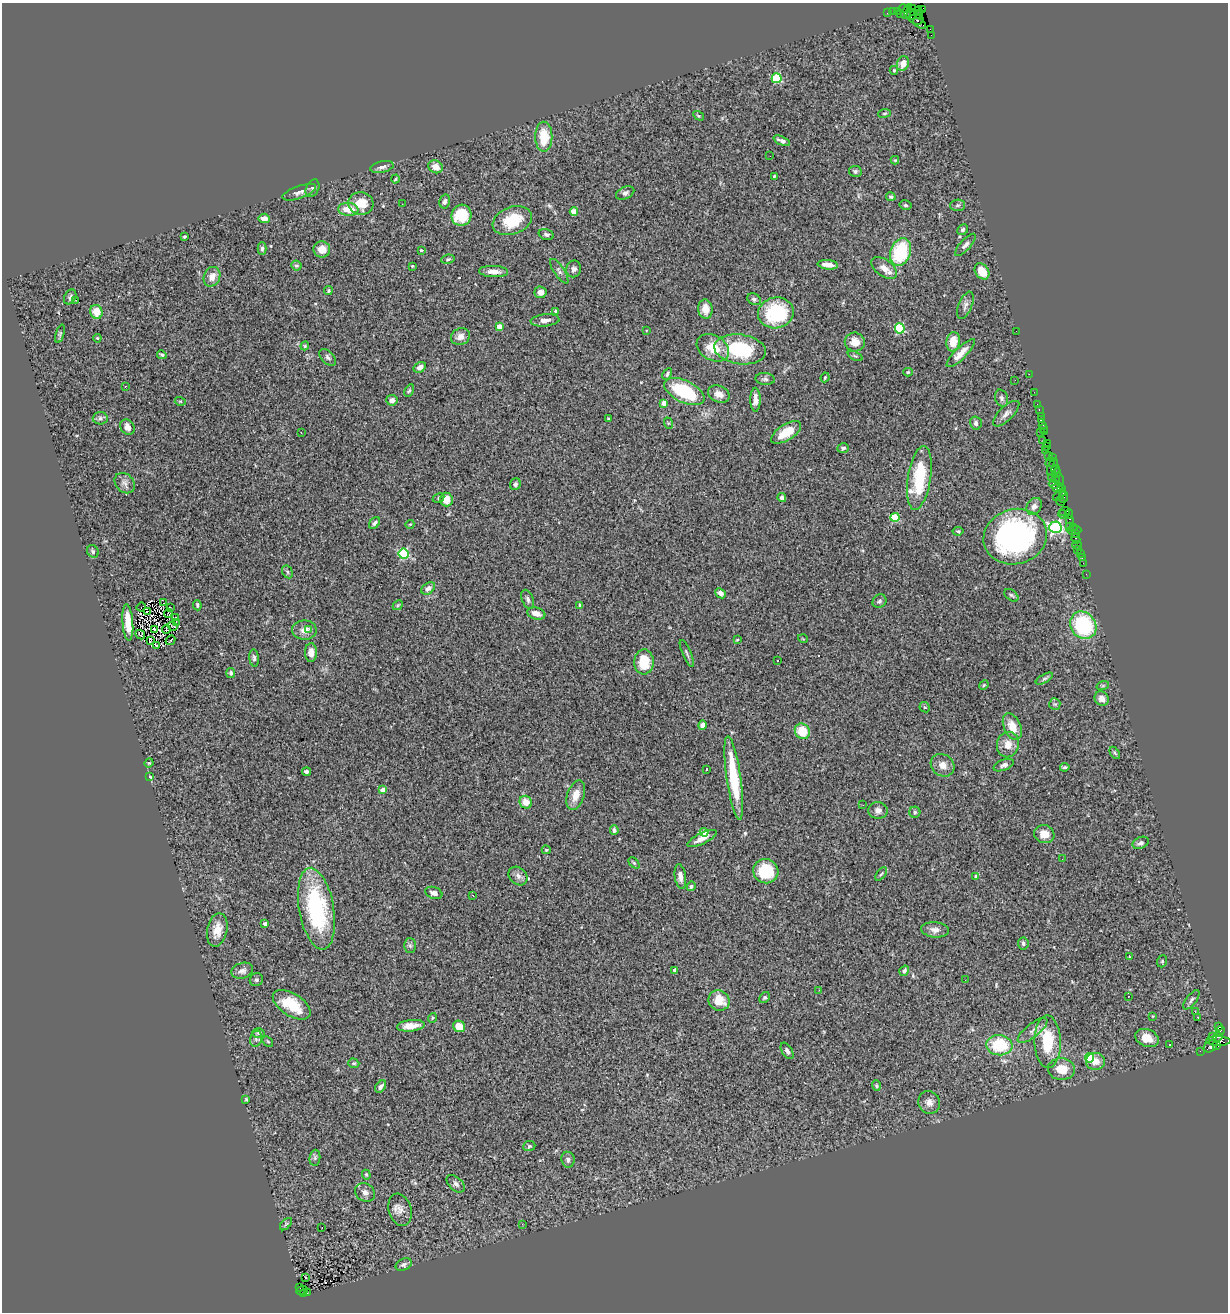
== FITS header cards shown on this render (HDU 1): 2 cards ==
NAXIS1  =                 1226
NAXIS2  =                 1310

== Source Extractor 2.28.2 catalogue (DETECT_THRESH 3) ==
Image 1226 x 1310 px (HDU 1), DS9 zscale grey, 1 PNG px = 1 image px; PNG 1230 x 1314 px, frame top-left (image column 1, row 1310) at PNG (2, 3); each listed source drawn as its Kron ellipse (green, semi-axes under 4 px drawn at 4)
Background 4.14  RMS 0.11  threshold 0.333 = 3 sigma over >= 5 px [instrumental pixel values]
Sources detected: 314; all 314 listed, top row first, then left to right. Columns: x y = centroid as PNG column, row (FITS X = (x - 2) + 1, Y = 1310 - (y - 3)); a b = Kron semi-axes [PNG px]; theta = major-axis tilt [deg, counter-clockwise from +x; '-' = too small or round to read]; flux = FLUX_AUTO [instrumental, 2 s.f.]
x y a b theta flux
903 9 4 3 - 270
912 9 3 2 - 140
923 10 4 3 - 280
893 11 2 2 - 86
898 11 3 2 - 110
907 11 8 4 62 500
918 11 4 2 - 130
887 13 2 2 - 60
901 13 4 2 - 89
912 14 6 4 48 690
919 14 4 3 - 150
917 20 7 5 -6 1000
919 23 7 3 -27 390
930 29 4 2 - 160
931 35 2 2 - 52
903 63 7 6 - 66
894 70 4 4 - 8.7
777 78 5 5 - 500
885 113 6 4 7 10
699 116 6 3 -31 8
544 137 15 8 -90 200
782 141 9 4 -24 29
770 156 2 2 - 6.1
895 160 4 4 - 8.3
382 167 12 5 12 29
436 167 7 6 - 68
855 171 6 5 - 17
774 176 3 3 - 8.2
395 179 4 3 - 8
312 188 9 6 64 23
299 192 17 6 19 39
625 193 10 6 23 23
891 197 4 4 - 12
445 201 7 5 78 21
361 203 12 11 - 150
402 204 2 2 - 7.3
905 205 6 4 -14 13
958 205 7 5 2 15
348 209 10 6 -6 120
574 212 4 4 - 120
461 215 11 10 - 240
264 218 5 4 - 48
512 221 20 13 20 220
963 230 6 5 - 14
546 234 8 5 -17 17
184 237 3 3 - 8.1
965 245 14 5 48 25
262 249 6 4 89 15
322 249 8 8 - 91
421 250 3 3 - 7.4
901 252 14 10 70 480
448 259 7 4 10 12
828 265 10 5 -6 55
296 266 5 5 - 13
412 266 3 3 - 6.4
884 268 15 8 -36 69
574 269 8 7 - 24
559 271 14 5 -56 23
982 271 9 6 -53 110
494 272 14 5 -2 55
212 277 10 8 66 61
328 291 4 3 - 9.8
540 292 6 6 - 37
70 297 8 5 60 19
754 299 7 5 -26 17
76 300 3 2 - 32
965 305 14 6 67 32
705 309 10 7 -85 77
555 311 4 3 - 7.8
96 312 7 6 - 120
776 313 18 15 12 520
545 320 14 6 5 42
499 327 4 4 - 100
900 328 5 5 - 530
646 330 3 2 - 6.5
1016 331 2 2 - 84
60 334 9 4 72 12
460 337 10 8 23 46
97 338 4 4 - 7.1
855 342 10 9 - 68
953 342 9 6 81 120
305 346 4 4 - 8.1
713 348 17 12 -29 170
740 349 26 15 -8 500
961 353 19 5 44 86
162 355 5 3 - 10
855 356 8 4 -25 12
328 357 10 6 -46 22
420 367 6 5 - 29
908 372 5 4 - 9.1
667 374 6 3 63 13
1029 374 2 2 - 95
825 377 5 3 - 8.7
765 379 9 6 -8 19
1015 380 2 2 - 4.6
125 386 3 2 - 14
409 391 6 3 62 10
684 392 22 11 -25 470
1034 392 2 2 - 64
719 394 11 8 -23 64
1002 398 9 6 -72 22
392 400 5 5 - 31
755 400 12 5 -90 42
180 401 5 3 - 6.8
664 403 4 4 - 90
1037 404 2 2 - 83
1039 410 3 2 - 120
1006 414 17 7 44 39
1041 416 2 2 - 150
100 418 7 6 - 23
608 419 3 2 - 8.4
1041 420 4 3 - 290
668 423 6 4 -72 9.7
976 423 6 6 - 28
1043 425 3 2 - 170
127 427 8 6 -51 53
1044 428 3 3 - 87
301 432 3 2 - 4.3
786 432 17 8 32 160
1045 432 3 2 - 130
1040 433 3 3 - 240
1043 440 3 2 - 200
1048 443 3 3 - 110
1047 446 3 2 - 160
843 448 6 4 19 18
1045 450 2 2 - 300
1048 455 3 3 - 120
1052 457 4 2 - 200
1050 462 5 4 - 700
1052 467 9 3 67 970
1056 470 5 3 - 170
1056 473 5 3 - 640
1051 477 2 2 - 130
919 478 32 11 81 420
1055 479 2 2 - 160
1059 480 7 3 -77 590
125 483 11 9 -46 37
515 484 6 5 - 19
1055 484 6 4 -8 1800
1058 488 5 3 - 330
1062 489 3 2 - 120
1060 495 8 3 40 600
782 497 4 4 - 20
1064 497 6 3 83 310
438 498 6 4 30 12
446 499 7 6 - 94
1060 501 5 2 - 150
1034 506 9 7 55 37
1064 511 5 3 - 330
1062 514 4 2 - 300
1069 514 5 2 - 190
895 517 5 4 - 350
1070 519 3 2 - 170
375 523 6 4 49 19
410 524 4 3 - 7.2
1069 526 4 2 - 490
1055 527 6 6 - 1400
1073 527 2 2 - 160
1074 530 7 3 1 310
958 531 5 4 - 9.7
1075 534 2 2 - 160
1015 537 32 27 17 1800
1076 539 5 3 - 370
1077 545 4 2 - 92
1077 549 2 2 - 47
93 551 6 5 - 15
403 554 5 5 - 630
1080 554 3 3 - 250
1082 557 3 2 - 110
1083 563 2 2 - 88
287 572 7 5 -60 13
1086 574 2 2 - 40
428 588 7 5 37 33
720 593 5 4 - 35
1011 595 8 5 -38 15
528 599 10 5 -69 23
879 601 7 6 - 17
163 603 2 2 - 3.9
197 605 5 3 - 12
398 605 5 4 - 9.3
580 605 3 3 - 11
141 607 4 2 - 8
170 607 3 2 - 7.8
147 612 3 2 - 6.9
168 613 4 2 - 2.2
536 613 9 5 -16 54
175 617 3 2 - 170
176 622 3 2 - 6.2
128 623 18 5 -85 130
1083 625 14 12 -54 600
173 626 5 2 - 2.7
154 629 3 2 - 17
166 629 5 2 - 6.6
309 629 3 3 - 19
304 630 12 9 0 58
140 635 5 4 - 13
803 639 5 3 - 5.3
150 640 3 2 - 8.5
170 640 5 2 - 9.9
737 640 4 3 - 6.2
156 645 3 2 - 8
311 652 9 6 88 53
687 653 15 3 -66 17
254 658 8 4 -84 17
777 661 3 2 - 7.1
644 662 12 10 88 190
231 673 5 4 - 16
1044 679 9 4 29 15
984 685 5 4 - 7.7
1103 685 6 4 19 10
1102 698 7 6 - 55
1055 704 6 5 - 12
925 707 6 4 -43 9.4
702 725 5 4 - 45
1012 727 14 8 -67 99
802 731 8 7 - 170
1008 745 13 11 78 75
1115 753 7 4 -59 12
149 763 5 4 - 7.9
943 765 12 10 -37 59
1004 765 10 5 21 26
1065 767 4 3 - 12
706 769 3 2 - 5.7
306 772 4 4 - 23
150 777 4 3 - 8.3
734 778 42 7 -82 440
383 790 4 4 - 90
576 795 15 8 71 83
526 802 6 6 - 88
863 805 3 2 - 10
878 810 9 8 - 34
915 812 5 5 - 12
614 830 5 4 - 20
704 832 4 4 - 120
1044 834 10 9 - 83
702 838 16 5 26 54
1141 843 8 6 22 24
546 850 4 3 - 7.2
1062 859 2 2 - 4.6
634 863 6 4 -45 11
766 871 13 12 - 270
881 874 8 4 53 12
518 876 10 8 -43 35
976 876 4 4 - 26
680 877 12 5 -82 41
691 886 5 4 - 16
434 893 9 6 -19 34
473 895 3 2 - 11
316 909 41 17 -80 820
265 924 4 4 - 33
217 930 17 10 78 110
935 930 14 7 -5 41
1023 943 6 5 - 18
410 946 7 6 - 19
1129 957 4 2 - 12
1162 961 6 4 69 12
675 970 4 4 - 24
242 971 11 8 16 41
904 971 5 4 - 20
256 980 7 6 - 18
965 980 2 2 - 3.8
819 990 3 2 - 11
1128 996 3 2 - 7.7
765 997 6 5 - 12
719 1000 11 10 - 120
1191 1000 11 5 53 21
292 1005 21 11 -32 230
1195 1012 2 2 - 3.8
1153 1016 3 2 - 5.4
1197 1017 3 2 - 130
432 1018 5 3 - 6.3
411 1026 14 5 6 110
459 1026 6 5 - 110
1218 1027 4 3 - 2300
1032 1030 18 7 39 45
1220 1030 5 3 - 140
258 1033 6 5 - 12
1213 1037 3 3 - 240
1218 1037 4 3 - 1500
1147 1038 12 8 -21 100
256 1039 8 6 75 20
268 1041 6 3 -44 9.3
1218 1041 12 5 -2 1600
1048 1042 26 13 -88 310
999 1045 13 10 -6 350
1169 1045 3 2 - 10
1216 1045 4 3 - 510
1211 1046 8 5 36 610
787 1051 9 5 -59 20
1200 1051 2 2 - 67
1090 1058 4 4 - 320
1095 1061 9 8 - 70
354 1063 6 4 -19 9.7
1061 1069 13 11 -4 130
381 1086 7 4 53 25
876 1086 5 4 - 10
246 1099 3 3 - 6.2
929 1102 11 10 - 49
529 1146 6 5 - 11
315 1158 8 5 84 17
568 1160 8 6 -82 23
366 1175 5 4 - 8.5
456 1184 11 6 -42 27
365 1192 10 8 -34 35
400 1210 16 11 -72 58
286 1224 7 4 45 15
522 1224 3 2 - 8.7
322 1228 2 2 - 10
404 1265 8 5 24 20
305 1278 3 2 - 13
300 1288 3 2 - 160
302 1291 6 3 19 630
307 1292 3 3 - 320
303 1293 3 2 - 340